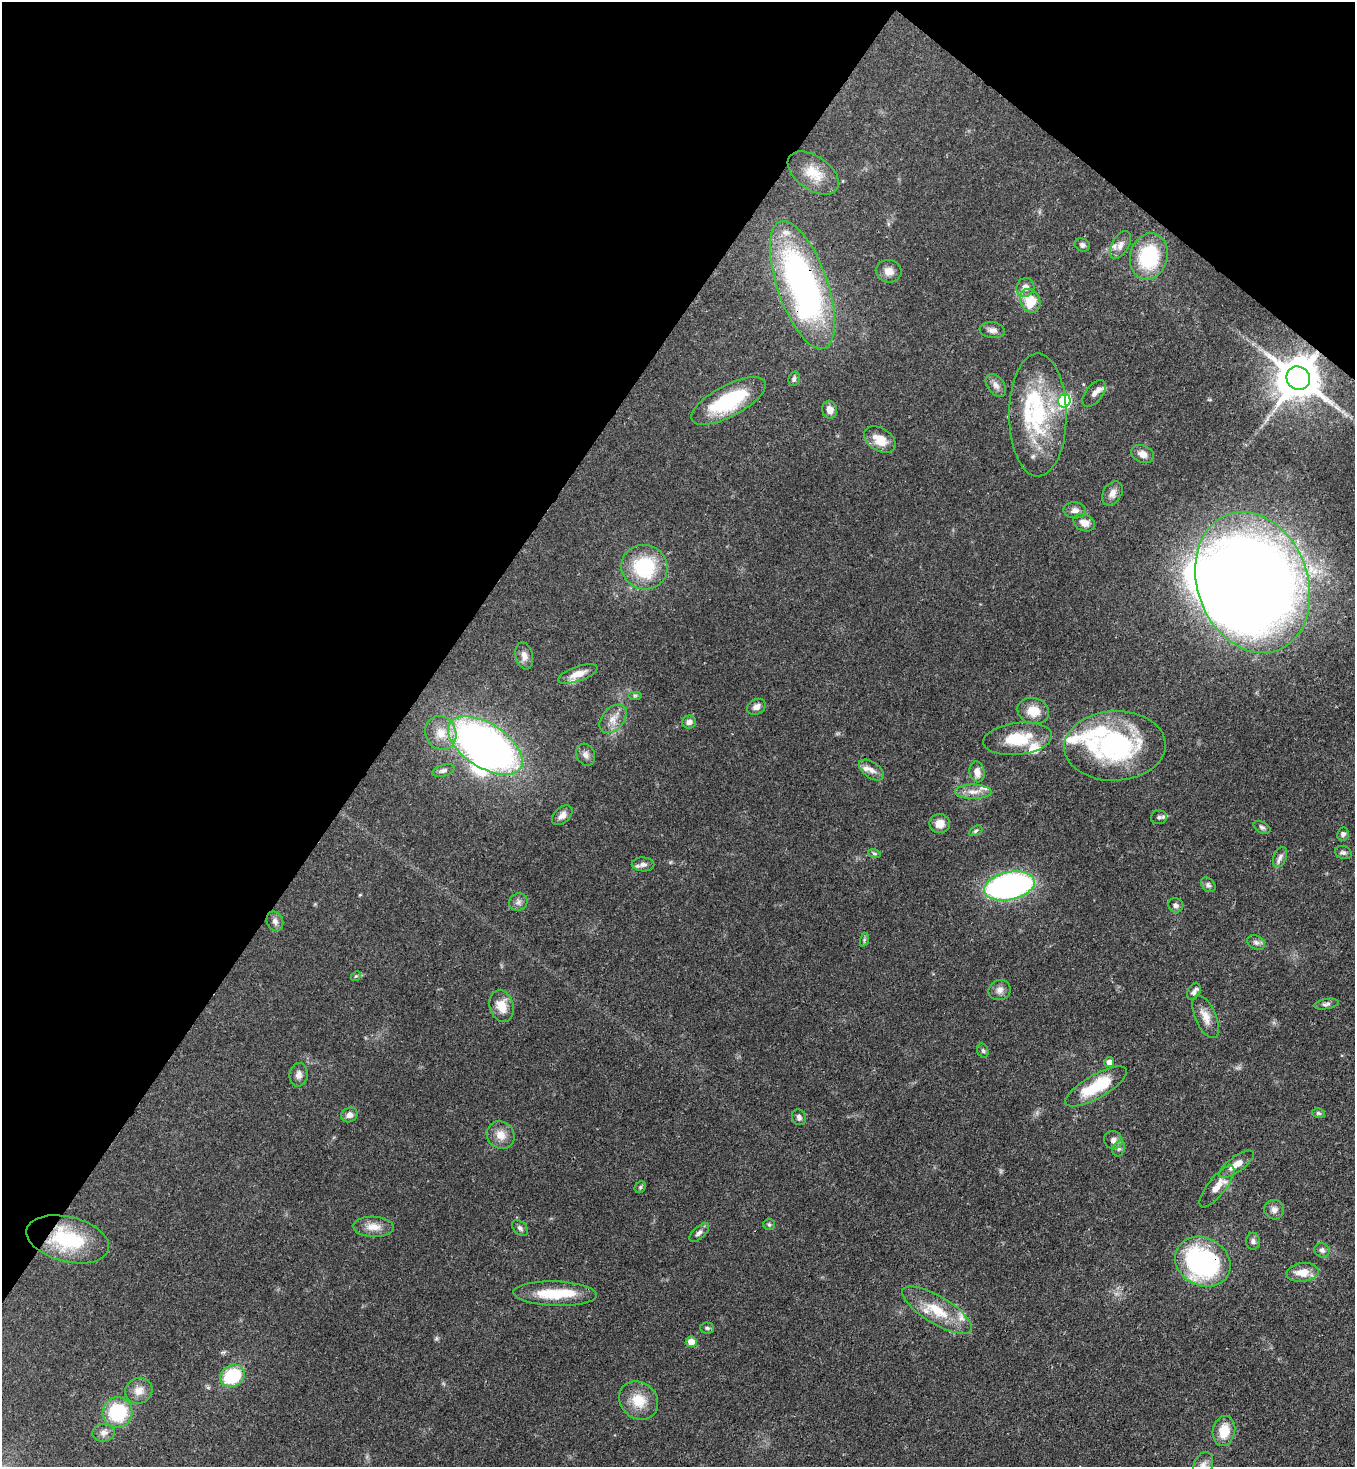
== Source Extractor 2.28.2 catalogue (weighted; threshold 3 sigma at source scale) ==
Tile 2 of 4 x 4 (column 2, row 1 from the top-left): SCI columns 1717-3069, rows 4456-5920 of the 6000 x 5978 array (HDU 1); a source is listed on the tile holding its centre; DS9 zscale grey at full resolution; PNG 1357 x 1469 px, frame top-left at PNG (2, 2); each listed source drawn as its Kron ellipse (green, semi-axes under 4 px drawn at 4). Shown black and unused: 34% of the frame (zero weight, under 3 of 4 exposures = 7% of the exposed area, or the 3 px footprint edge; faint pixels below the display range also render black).
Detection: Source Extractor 2.28.2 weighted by HDU 2 'WHT'; one run over the whole footprint, this tile lists its part. Background 0.0729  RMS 0.004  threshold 0.018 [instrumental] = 3 sigma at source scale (4.5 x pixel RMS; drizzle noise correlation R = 1.50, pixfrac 1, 0.05/0.05 arcsec/px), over >= 5 px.
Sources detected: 112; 3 inside a brighter object's white glare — neither listed nor drawn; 12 inside a brighter listed object's ellipse — not listed separately; the other 97 listed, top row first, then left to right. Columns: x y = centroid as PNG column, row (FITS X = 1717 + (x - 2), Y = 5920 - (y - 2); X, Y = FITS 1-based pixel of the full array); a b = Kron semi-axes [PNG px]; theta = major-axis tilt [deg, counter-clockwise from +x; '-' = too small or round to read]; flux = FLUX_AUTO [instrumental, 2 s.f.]
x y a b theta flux
813 173 29 16 -35 9.2
1082 245 8 6 -30 1.3
1120 245 15 8 60 2.6
1149 256 23 18 75 29
889 271 13 11 -11 3.3
802 285 67 25 -71 130
1025 287 10 9 - 3
1030 301 12 9 -65 12
992 330 13 8 -7 2
1298 378 12 11 - 1600
794 379 7 5 76 0.85
996 385 13 8 -53 2.2
1094 394 15 8 53 2.2
728 401 41 15 28 32
1064 401 7 6 - 57
830 410 9 7 -75 3.1
1038 415 61 29 -90 40
880 440 17 11 -33 6.9
1143 454 12 8 -22 3.3
1112 493 13 9 59 2.7
1075 510 11 8 -5 1.9
1084 523 11 8 -24 3.2
644 567 23 22 - 26
1253 582 72 55 -70 670
524 656 14 8 -75 2.6
578 674 21 7 19 4.2
635 695 7 4 0 0.65
756 707 10 7 29 2.1
1033 711 16 13 -15 6.6
613 719 16 10 49 4.4
689 722 7 6 - 1.6
441 733 17 15 -65 7.1
1018 739 34 16 7 15
485 745 42 22 -33 220
1115 746 51 34 2 60
586 755 11 9 -62 2.1
871 770 14 8 -35 2.5
443 771 12 5 17 1.4
977 772 10 7 -81 3.1
973 792 18 7 -1 3.6
562 815 12 7 43 2.2
1159 817 8 7 - 1.1
940 824 10 9 - 4.1
1262 827 9 5 -28 1
976 831 7 4 27 0.77
1343 834 7 5 80 1.1
874 853 6 4 -19 0.65
1343 853 8 6 -19 1.1
1280 857 11 6 67 1.6
643 864 11 7 -2 1.9
1208 885 8 6 -46 1.1
1009 886 26 14 12 130
518 902 9 8 - 1.7
1176 905 8 7 - 1.3
275 921 10 8 -67 1.8
864 940 7 4 73 0.66
1256 942 9 6 -26 1.5
356 976 5 4 - 0.51
1000 990 11 10 - 2.4
1194 992 9 6 58 1.5
1326 1004 12 5 10 1.2
502 1006 16 12 -73 6.1
1206 1017 23 10 -66 4.5
983 1051 7 5 -72 0.81
1109 1062 5 5 - 2.5
299 1075 12 9 85 2.1
1096 1087 34 11 29 18
1318 1113 6 5 - 0.65
349 1115 8 7 - 2.1
799 1117 8 7 - 1.3
501 1135 15 13 -46 4.6
1113 1140 9 8 - 2.1
1119 1149 8 6 69 1.2
1236 1164 21 7 36 4.5
1217 1186 26 9 52 5.2
640 1187 6 5 - 0.65
1274 1210 10 10 - 2.1
769 1225 6 5 - 0.69
373 1227 20 10 -2 4.6
520 1228 9 6 -45 1.1
699 1233 12 6 43 1.4
68 1239 42 22 -14 28
1253 1241 8 7 - 1.3
1322 1250 8 7 - 1.3
1203 1262 29 24 -28 77
1302 1272 16 9 7 5.4
555 1294 42 12 -2 16
937 1310 40 14 -31 13
707 1328 7 5 -4 0.85
691 1342 5 5 - 4.9
232 1376 13 10 32 22
139 1391 14 12 33 4
639 1400 21 18 -41 9.1
118 1412 15 15 - 24
1224 1431 15 11 78 8.3
104 1433 11 8 7 2.1
1203 1465 13 9 69 2.7
Overlapping masked pixels (flux is a lower limit): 5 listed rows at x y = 802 285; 1298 378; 1253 582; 68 1239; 1203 1262
Isophote crosses this tile's border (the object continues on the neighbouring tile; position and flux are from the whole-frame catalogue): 1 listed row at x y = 1203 1465